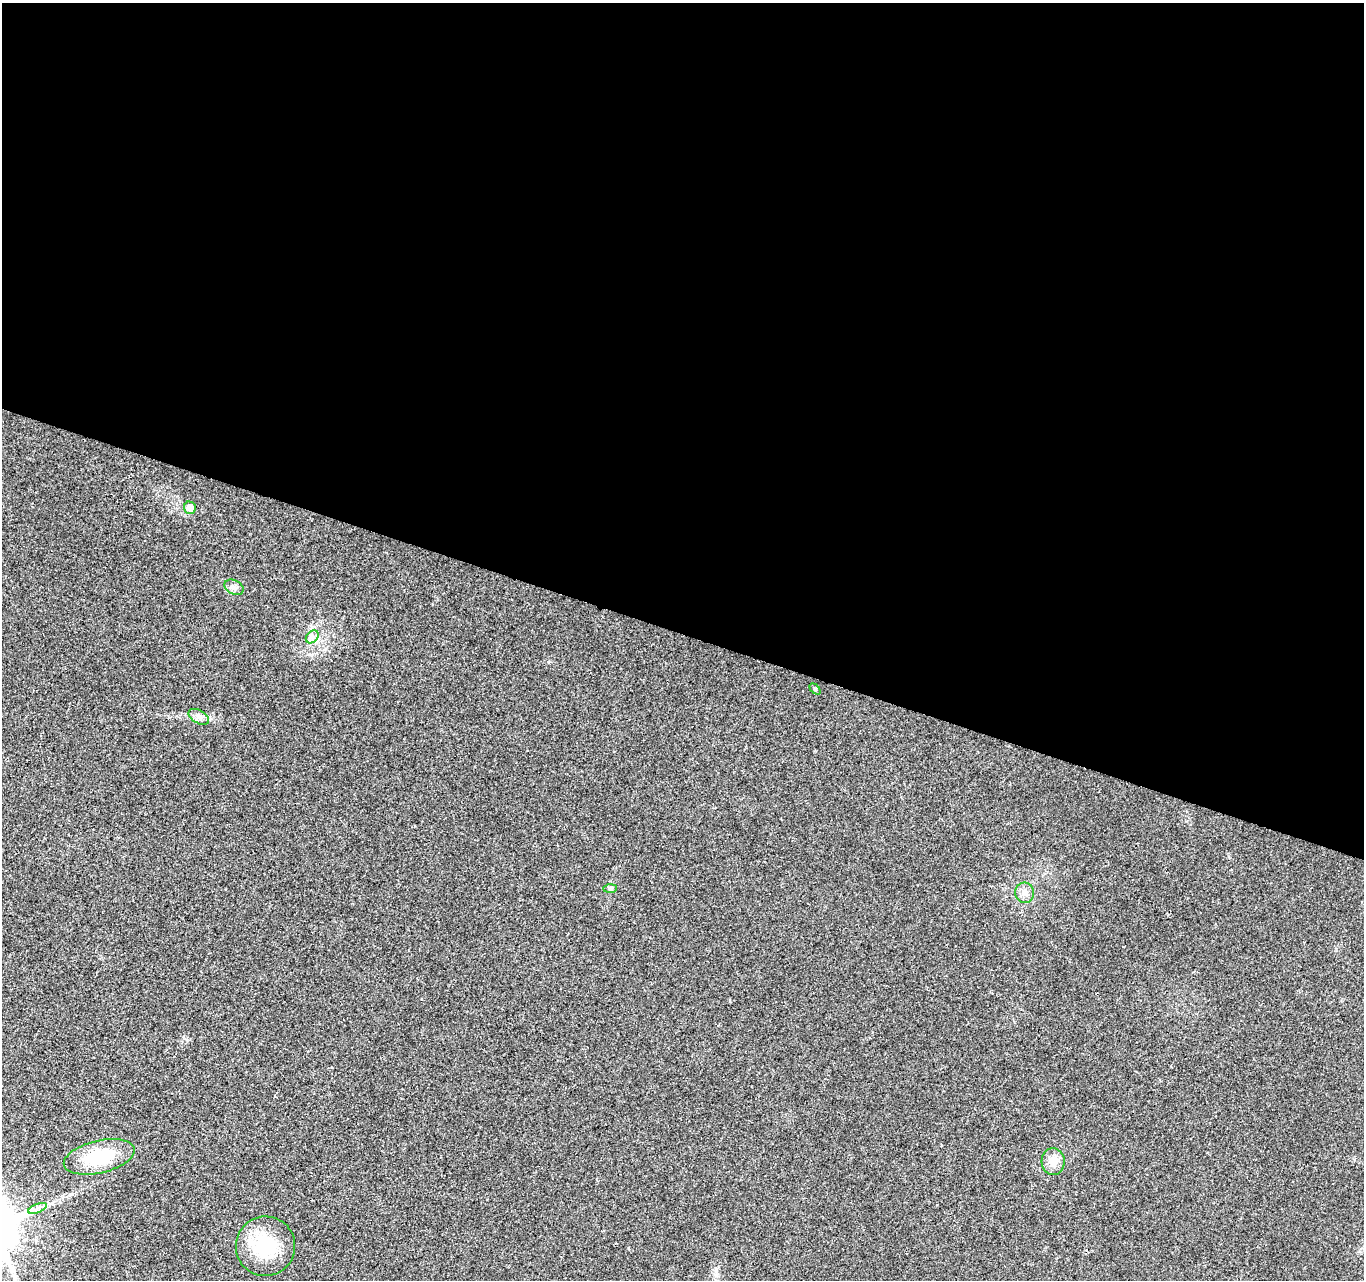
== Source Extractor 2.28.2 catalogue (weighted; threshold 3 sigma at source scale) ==
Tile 3 of 4 x 4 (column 3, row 1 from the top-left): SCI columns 2734-4095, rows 4113-5390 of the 5458 x 5603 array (HDU 1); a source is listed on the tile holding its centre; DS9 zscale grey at full resolution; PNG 1366 x 1282 px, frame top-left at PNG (2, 3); each listed source drawn as its Kron ellipse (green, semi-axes under 4 px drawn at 4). Shown black and unused: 49% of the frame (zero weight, under 2 of 3 exposures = <1% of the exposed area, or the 3 px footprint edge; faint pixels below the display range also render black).
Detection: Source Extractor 2.28.2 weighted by HDU 2 'WHT'; one run over the whole footprint, this tile lists its part. Background 0.032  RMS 0.0057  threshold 0.0256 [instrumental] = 3 sigma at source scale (4.5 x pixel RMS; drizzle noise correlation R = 1.50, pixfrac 1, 0.0396/0.0396 arcsec/px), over >= 5 px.
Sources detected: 11; all 11 listed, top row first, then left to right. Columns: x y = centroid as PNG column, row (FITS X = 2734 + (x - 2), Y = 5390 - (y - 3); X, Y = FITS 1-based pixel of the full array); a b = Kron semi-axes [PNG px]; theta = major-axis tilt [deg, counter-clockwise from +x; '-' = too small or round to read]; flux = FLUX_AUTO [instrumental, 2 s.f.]
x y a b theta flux
190 508 6 6 - 4.4
234 587 10 7 -27 2.1
312 637 7 5 46 2
815 689 6 4 -45 0.75
199 717 11 6 -30 2.5
610 889 7 4 0 1.1
1025 893 10 9 - 3.5
99 1157 36 16 13 28
1053 1162 13 11 -86 6.2
37 1208 10 3 21 1.6
265 1246 30 29 - 31
Unlisted compact peaks at least as high as the median listed source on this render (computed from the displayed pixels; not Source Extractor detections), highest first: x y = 628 1248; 548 662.